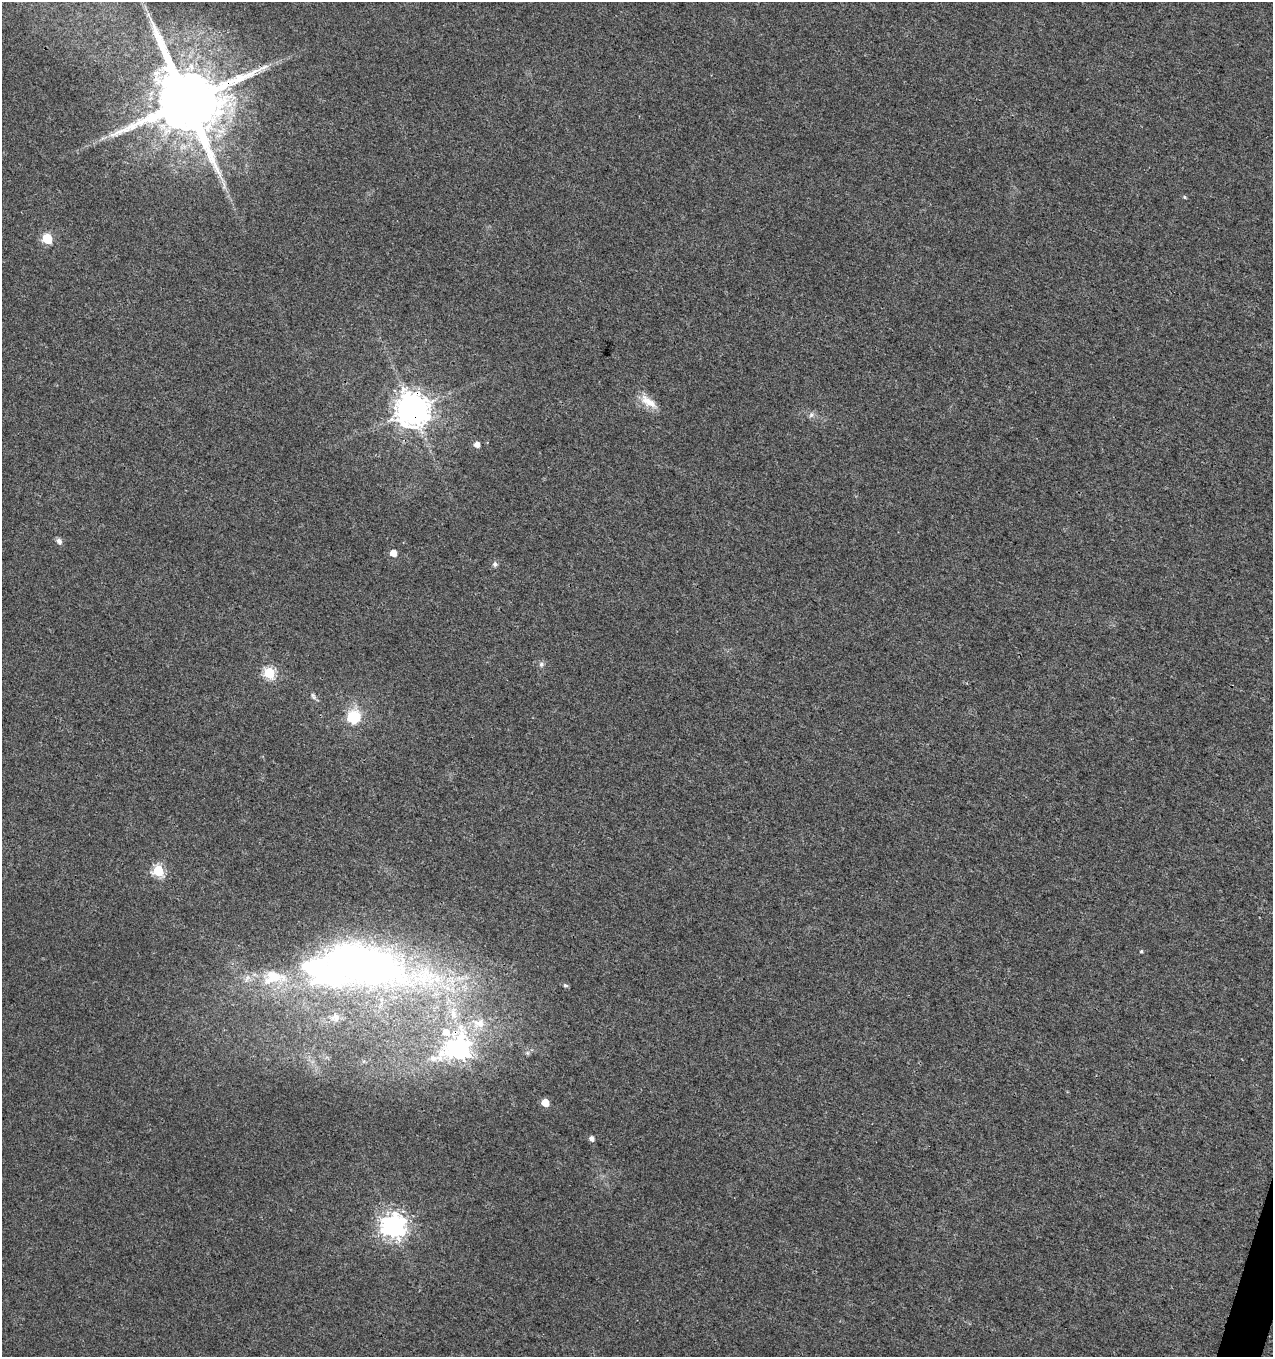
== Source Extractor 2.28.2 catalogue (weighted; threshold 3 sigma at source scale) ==
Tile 6 of 4 x 4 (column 2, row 2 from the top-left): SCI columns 1550-2820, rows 2709-4063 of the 5574 x 5425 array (HDU 1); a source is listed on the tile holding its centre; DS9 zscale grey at full resolution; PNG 1275 x 1359 px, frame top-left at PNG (2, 2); no overlay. Shown black and unused: <1% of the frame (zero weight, under 3 of 4 exposures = <1% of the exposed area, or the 3 px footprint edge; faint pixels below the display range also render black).
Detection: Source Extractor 2.28.2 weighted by HDU 2 'WHT'; one run over the whole footprint, this tile lists its part. Background 0.00757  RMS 0.0031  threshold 0.0141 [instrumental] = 3 sigma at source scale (4.5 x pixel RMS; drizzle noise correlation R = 1.50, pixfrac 1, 0.0396/0.0396 arcsec/px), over >= 5 px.
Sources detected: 33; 2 inside a brighter object's white glare — not listed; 4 inside a brighter listed object's ellipse — not listed separately; the other 27 listed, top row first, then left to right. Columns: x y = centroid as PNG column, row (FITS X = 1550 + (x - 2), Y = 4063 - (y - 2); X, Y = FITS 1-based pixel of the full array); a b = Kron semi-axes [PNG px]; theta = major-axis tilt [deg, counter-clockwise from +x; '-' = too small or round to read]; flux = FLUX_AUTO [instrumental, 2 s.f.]
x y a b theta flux
187 101 18 17 - 4200
224 185 14 3 -79 1.1
1184 197 5 4 - 0.43
47 239 6 5 - 17
648 402 26 10 -34 4.8
412 410 10 10 - 670
811 415 8 7 - 1.1
476 444 5 5 - 2.2
59 541 8 6 -54 1.2
393 553 5 5 - 3.3
495 564 7 6 - 0.85
541 664 7 6 - 0.87
269 673 6 5 - 30
313 696 11 5 -61 0.85
353 717 16 16 - 9.8
158 871 6 6 - 29
1141 951 4 4 - 0.39
350 961 143 52 -13 150
247 978 13 7 64 2.1
565 985 6 5 - 0.65
335 1017 13 12 - 2.8
479 1023 20 14 -2 6.2
446 1032 11 9 -31 3.6
459 1049 11 9 27 190
545 1103 5 5 - 6.4
591 1138 5 5 - 1.3
393 1226 8 8 - 270
Overlapping masked pixels (flux is a lower limit): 3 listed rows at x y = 187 101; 412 410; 459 1049